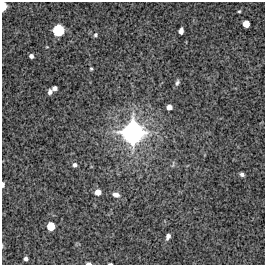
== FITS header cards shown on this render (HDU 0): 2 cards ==
NAXIS1  =                  263 / FITS: X Dimension
NAXIS2  =                  263 / FITS: Y Dimension

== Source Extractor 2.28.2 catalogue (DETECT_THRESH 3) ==
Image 263 x 263 px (HDU 0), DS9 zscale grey, 1 PNG px = 1 image px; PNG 267 x 267 px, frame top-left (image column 1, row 263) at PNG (2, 2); no overlay
Background 10400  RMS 310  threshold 926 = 3 sigma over >= 5 px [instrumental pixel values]
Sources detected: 23; all 23 listed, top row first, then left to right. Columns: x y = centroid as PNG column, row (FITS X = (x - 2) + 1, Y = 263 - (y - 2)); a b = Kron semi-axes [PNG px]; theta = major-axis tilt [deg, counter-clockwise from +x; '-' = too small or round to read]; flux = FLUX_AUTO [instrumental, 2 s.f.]
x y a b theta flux
3 6 7 4 88 2.9e+05
239 11 4 4 - 2.4e+04
246 24 6 5 - 2.6e+05
58 30 8 8 - 8.5e+05
181 31 6 4 84 1.1e+05
95 35 5 5 - 3.9e+04
31 56 4 4 - 6.7e+04
91 69 4 4 - 2.7e+04
177 83 8 5 69 5.3e+04
54 88 5 4 - 8.6e+04
50 92 7 5 82 6.5e+04
169 107 5 5 - 1.3e+05
133 132 23 22 - 3.5e+06
75 165 5 5 - 6.0e+04
242 174 4 3 - 5.8e+04
3 184 5 3 - 7.3e+04
98 192 6 5 - 1.7e+05
116 195 10 6 -17 9.8e+04
51 226 6 6 - 3.7e+05
168 236 7 4 68 8.6e+04
26 259 4 4 - 6.3e+04
88 263 6 3 0 4.6e+04
110 264 4 2 - 2.6e+04
At the frame edge (FLAGS 8, measured only in part): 4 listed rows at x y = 3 6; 3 184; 88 263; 110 264